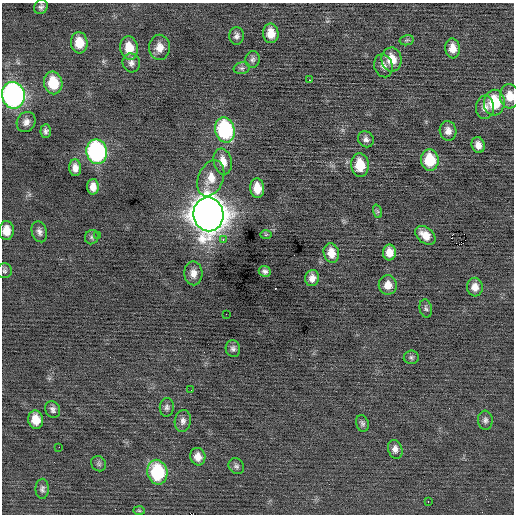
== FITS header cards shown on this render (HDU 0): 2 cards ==
NAXIS1  =                  512 / Axis length
NAXIS2  =                  512 / Axis length

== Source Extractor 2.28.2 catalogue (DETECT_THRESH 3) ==
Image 512 x 512 px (HDU 0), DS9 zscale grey, 1 PNG px = 1 image px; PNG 516 x 516 px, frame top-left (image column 1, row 512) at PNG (2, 3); each listed source drawn as its Kron ellipse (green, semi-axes under 4 px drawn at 4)
Background -0.0418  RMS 0.72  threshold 2.16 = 3 sigma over >= 5 px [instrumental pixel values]
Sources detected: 70; all 70 listed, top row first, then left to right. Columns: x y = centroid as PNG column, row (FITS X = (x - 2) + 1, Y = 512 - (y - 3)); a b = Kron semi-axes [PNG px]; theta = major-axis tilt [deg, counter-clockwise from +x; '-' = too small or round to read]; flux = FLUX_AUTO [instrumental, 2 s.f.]
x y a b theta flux
41 7 7 6 - 150
271 33 10 7 -85 590
237 36 9 7 -90 180
407 40 7 5 12 95
79 43 10 8 -84 820
159 47 12 10 -88 500
129 48 12 9 -82 880
453 48 10 7 -83 480
252 59 8 7 - 150
392 59 12 10 -82 790
131 63 9 8 - 210
383 66 12 9 -74 250
242 68 8 6 13 130
310 80 3 2 - 190
53 83 11 9 -79 1400
13 95 13 11 -77 16000
509 96 12 9 -87 650
494 103 13 10 87 2000
485 107 12 9 87 340
26 122 10 9 - 280
225 130 13 9 -75 5000
46 131 7 5 87 150
448 131 10 8 -79 330
366 139 8 7 - 200
478 145 8 6 -76 330
97 152 12 10 -79 9100
430 160 11 9 -86 1600
223 161 13 9 -79 570
360 165 12 9 -85 1100
75 168 8 6 -86 340
211 178 19 12 67 770
93 187 8 5 -89 360
257 188 10 7 -85 760
377 211 7 4 -71 76
208 214 17 15 -80 90000
6 230 9 7 -88 560
39 232 11 7 -73 210
97 235 2 2 - 23
266 235 6 4 2 61
425 235 11 7 -38 570
92 237 7 6 - 110
223 240 3 3 - 170
389 252 8 6 -89 480
331 253 10 7 -79 580
4 271 7 7 - 120
265 271 6 5 - 160
193 273 12 9 -87 370
312 278 8 7 - 330
388 285 9 9 - 450
475 287 9 8 - 390
426 308 9 6 -78 120
226 314 2 2 - 36
233 349 8 7 - 160
411 357 7 7 - 110
191 390 2 2 - 19
167 407 9 7 83 160
53 409 9 7 -68 180
36 420 9 7 -82 630
485 420 9 7 -84 170
183 421 11 8 79 240
362 423 8 6 -74 130
59 447 2 2 - 55
395 449 9 7 -71 270
198 457 9 7 -76 400
99 464 8 7 - 120
236 466 8 7 - 140
157 472 12 10 -77 3300
42 489 10 6 -90 150
428 501 2 2 - 170
139 511 6 4 -2 67
At the frame edge (FLAGS 8, measured only in part): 3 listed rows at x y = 13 95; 509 96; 6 230